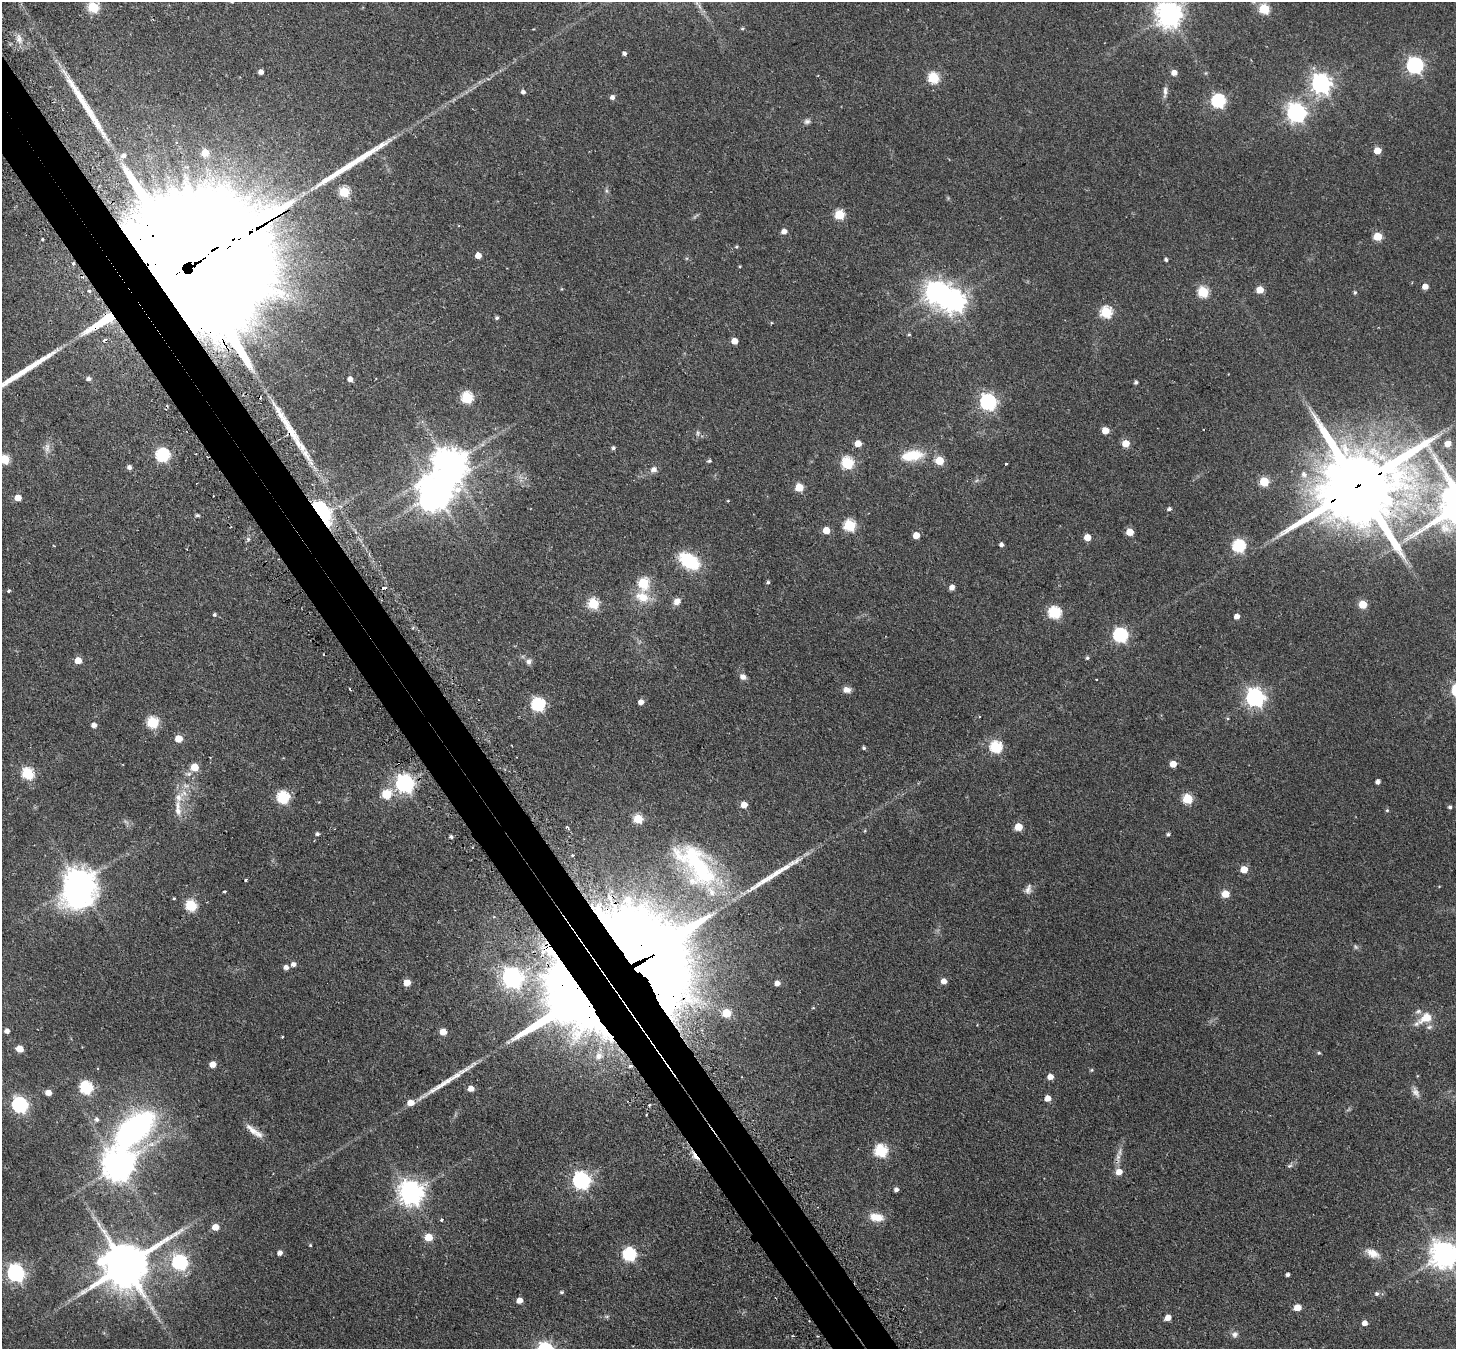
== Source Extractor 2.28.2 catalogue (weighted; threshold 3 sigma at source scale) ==
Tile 11 of 4 x 4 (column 3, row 3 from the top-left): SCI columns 2955-4408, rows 1673-3019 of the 5908 x 5899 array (HDU 1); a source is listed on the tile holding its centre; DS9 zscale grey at full resolution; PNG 1458 x 1351 px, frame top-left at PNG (2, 2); no overlay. Shown black and unused: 4% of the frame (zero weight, under 2 of 3 exposures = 4% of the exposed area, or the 3 px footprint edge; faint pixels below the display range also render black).
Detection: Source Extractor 2.28.2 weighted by HDU 2 'WHT'; one run over the whole footprint, this tile lists its part. Background 0.19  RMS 0.0077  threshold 0.0346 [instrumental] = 3 sigma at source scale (4.5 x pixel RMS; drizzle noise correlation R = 1.50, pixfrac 1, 0.05/0.05 arcsec/px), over >= 5 px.
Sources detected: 224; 3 too faint to see at this stretch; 4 inside a brighter object's white glare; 9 cosmic-ray / hot-pixel residue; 8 long thin detections or spike segments (spike, bleed or trail) — not listed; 7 inside a brighter listed object's ellipse — not listed separately; the other 193 listed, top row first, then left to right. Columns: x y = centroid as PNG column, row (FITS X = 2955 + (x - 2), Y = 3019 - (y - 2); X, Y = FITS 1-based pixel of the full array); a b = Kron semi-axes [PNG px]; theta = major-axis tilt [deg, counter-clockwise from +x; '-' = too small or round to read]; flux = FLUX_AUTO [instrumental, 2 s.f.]
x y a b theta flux
93 7 6 5 - 50
1264 9 6 5 - 41
1169 14 8 8 - 800
742 29 4 4 - 0.9
19 38 15 7 -82 5
624 53 4 4 - 2
1415 65 7 7 - 210
261 72 4 4 - 4.4
1174 73 5 5 - 5
933 78 6 6 - 53
1321 83 8 7 - 400
523 92 4 4 - 2.3
612 97 5 5 - 2.7
1218 101 6 6 - 110
1296 113 8 7 - 330
807 121 9 7 22 2.2
176 143 3 3 - 0.76
1377 151 5 5 - 10
205 153 5 5 - 14
124 155 6 5 - 2.4
344 192 6 5 - 45
839 215 6 5 - 35
784 231 5 5 - 4.3
1378 236 5 5 - 23
42 239 3 3 - 1.3
736 247 5 4 - 0.93
478 255 5 5 - 7.2
1166 260 4 4 - 1.6
192 265 78 37 29 66000
1425 286 5 5 - 5.8
561 289 5 3 - 0.62
1260 290 5 5 - 12
89 291 3 3 - 0.99
1203 292 6 5 - 46
1355 292 5 4 - 1.1
954 301 8 8 - 540
1106 312 6 6 - 61
497 318 5 5 - 1.5
909 334 4 4 - 0.8
734 341 5 5 - 8
88 379 7 5 -2 2.4
350 379 5 4 - 3.4
1136 382 4 4 - 1.6
467 397 6 6 - 60
988 402 7 7 - 210
1105 430 5 5 - 10
698 433 8 5 -75 1.7
858 443 5 5 - 8.8
1126 443 5 5 - 14
1447 444 5 5 - 7.2
47 448 15 6 89 4.1
613 448 5 4 - 1.5
162 455 7 6 - 100
912 455 31 14 7 21
4 459 5 5 - 35
709 461 5 4 - 1.1
939 461 5 5 - 20
847 463 6 6 - 65
1006 464 3 3 - 1.4
449 465 11 11 - 1600
129 467 5 5 - 2.5
654 469 9 7 28 3.5
1304 474 8 8 - 3.7
1264 482 5 5 - 30
1357 486 37 19 30 14000
799 487 5 5 - 22
18 498 5 5 - 9.1
728 501 5 3 - 0.6
1169 509 5 4 - 1.8
320 510 13 6 -54 110
197 515 6 4 -13 1
849 525 6 6 - 61
826 530 5 5 - 13
1130 532 5 5 - 13
916 535 5 5 - 9.7
1087 537 5 5 - 9.9
248 539 6 5 - 1.4
1001 544 4 4 - 2.3
1239 546 6 6 - 84
689 561 24 14 -33 36
768 582 4 4 - 1.2
643 583 6 6 - 40
952 587 5 5 - 4.4
9 591 3 3 - 3.3
643 597 17 12 -23 15
677 601 9 7 42 4.8
593 603 6 6 - 48
1363 604 5 5 - 20
1054 613 6 6 - 78
214 615 5 5 - 1.2
1237 616 5 5 - 4.7
1120 635 7 6 - 130
1087 658 5 4 - 1.3
78 660 5 5 - 8.7
529 661 9 7 70 2.6
743 677 8 7 - 3.6
847 690 9 7 -8 4.4
1255 697 7 7 - 320
641 702 5 5 - 4.5
538 704 6 6 - 110
1228 718 5 3 - 0.73
152 723 6 6 - 57
94 725 5 5 - 3.5
179 739 5 5 - 11
996 747 6 6 - 73
864 748 4 4 - 1.3
1173 764 5 5 - 9.9
194 767 6 6 - 14
28 774 6 6 - 61
1378 782 4 4 - 2.9
405 784 7 7 - 320
386 794 6 5 - 34
283 798 6 6 - 79
1188 799 5 5 - 36
744 805 5 5 - 9.2
1450 807 4 4 - 1.7
178 809 26 9 -85 9
1387 810 5 5 - 0.98
638 819 5 5 - 29
1018 827 5 5 - 17
568 828 7 3 -46 0.9
317 834 4 4 - 1.6
1168 834 5 4 - 1.4
451 837 4 4 - 1.6
573 855 3 3 - 0.87
1244 869 5 5 - 11
246 880 4 3 - 2.3
79 884 15 11 83 1100
1028 889 13 7 72 3.3
224 892 3 3 - 2.6
1225 894 5 5 - 16
174 898 3 3 - 1.3
191 905 6 6 - 54
494 917 3 3 - 0.79
652 948 129 87 4 2000
293 964 6 5 - 2.9
286 967 5 5 - 3.3
512 978 8 7 - 380
944 981 5 5 - 5.1
407 983 5 5 - 8.8
777 983 5 5 - 4.6
813 1008 5 3 - 0.61
1426 1018 22 13 31 12
7 1031 5 4 - 3.3
443 1032 5 5 - 9.4
282 1037 3 2 - 1.1
19 1049 5 5 - 10
1319 1053 5 4 - 0.96
598 1056 10 8 34 4.9
213 1064 5 5 - 7.2
1092 1070 5 4 - 0.89
1050 1077 5 5 - 5.8
86 1088 6 6 - 87
471 1088 6 5 - 6.6
1416 1092 16 7 -62 3.9
48 1093 5 4 - 6.9
1048 1098 5 5 - 6.8
410 1103 7 6 - 6.6
20 1105 7 6 - 170
649 1105 3 3 - 0.73
97 1119 6 6 - 2.2
252 1129 26 7 -43 7.1
133 1130 65 29 49 200
881 1151 6 6 - 75
695 1156 11 4 -54 8.8
1118 1157 17 6 85 4.9
118 1166 9 9 - 1300
1290 1166 8 5 23 1.7
1119 1172 6 6 - 7.3
581 1181 7 7 - 270
896 1189 4 4 - 2.5
411 1193 8 8 - 690
876 1217 19 10 -9 9.9
442 1220 4 3 - 1
215 1227 5 5 - 8.9
428 1237 5 5 - 16
310 1245 4 3 - 0.82
280 1253 5 5 - 3.1
1372 1253 20 10 -28 7.8
629 1254 6 6 - 100
1444 1255 9 9 - 890
180 1263 7 7 - 130
125 1266 16 13 23 3500
16 1273 7 7 - 250
1288 1274 3 3 - 1.9
562 1292 5 5 - 1.1
1377 1294 6 6 - 1.7
519 1300 5 5 - 6.4
1297 1307 5 5 - 11
607 1316 6 4 19 1.1
1168 1318 5 5 - 6.9
1365 1323 5 4 - 4.3
1235 1334 8 8 - 2.6
Overlapping masked pixels (flux is a lower limit): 5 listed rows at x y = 192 265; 1357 486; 320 510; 652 948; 695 1156
Isophote crosses this tile's border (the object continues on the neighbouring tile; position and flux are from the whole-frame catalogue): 4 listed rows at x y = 93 7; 1169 14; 4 459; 1444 1255